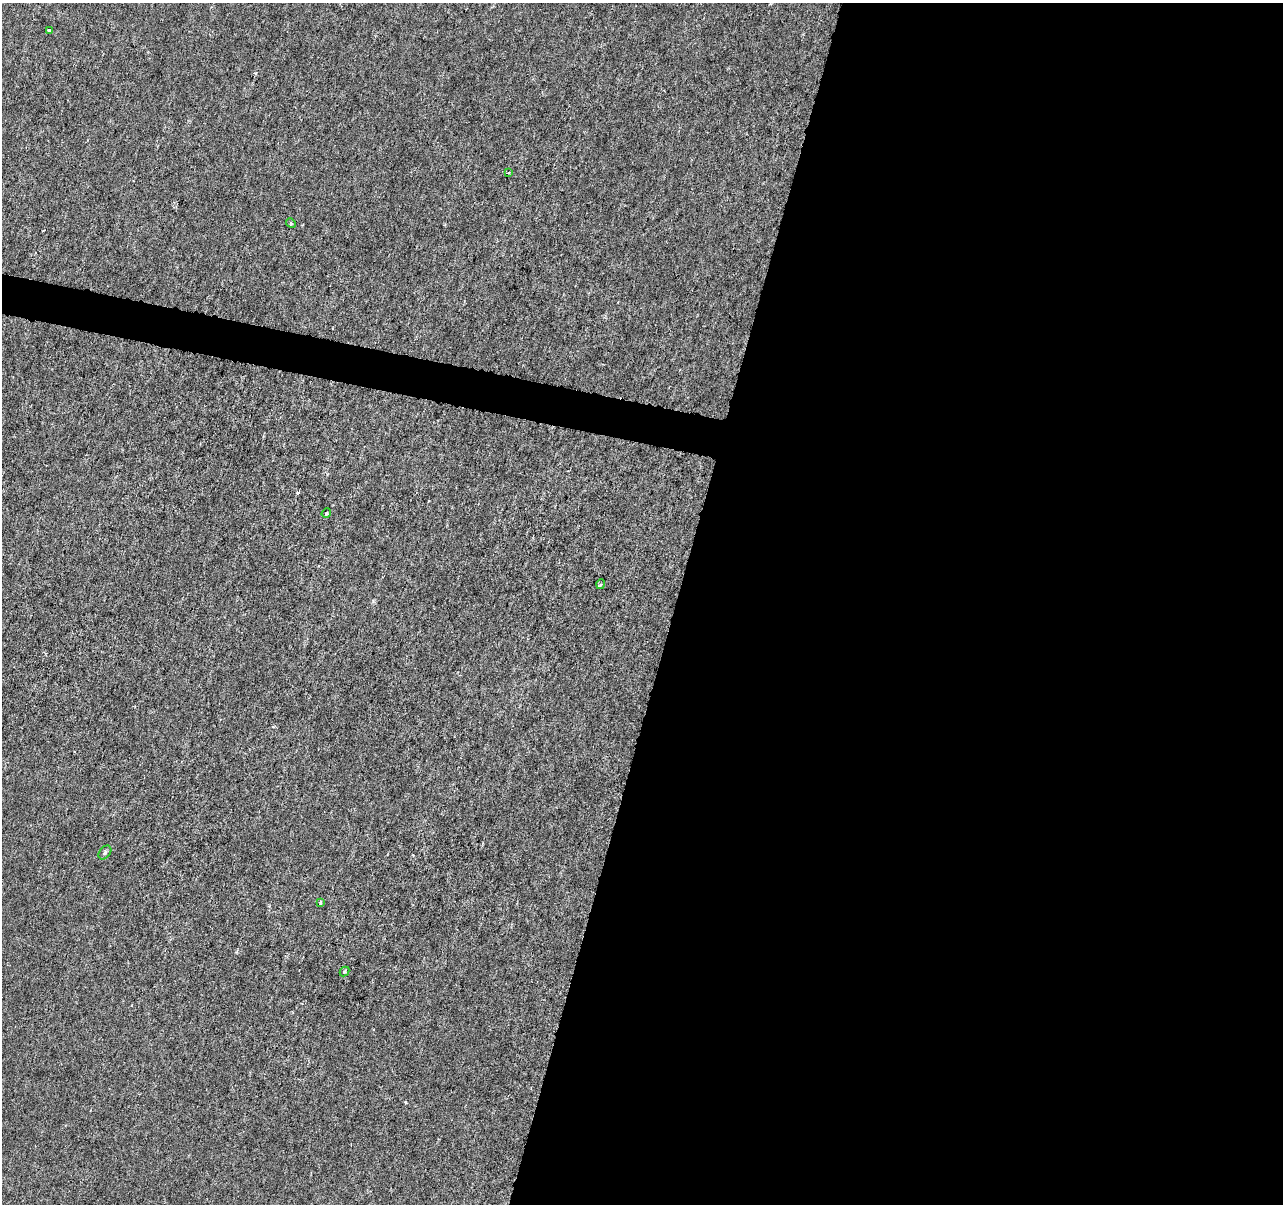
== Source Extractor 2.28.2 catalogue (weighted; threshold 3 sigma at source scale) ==
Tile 12 of 4 x 4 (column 4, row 3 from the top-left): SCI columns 3850-5130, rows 1486-2687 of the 5130 x 5314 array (HDU 1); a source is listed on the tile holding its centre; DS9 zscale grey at full resolution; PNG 1285 x 1206 px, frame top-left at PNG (2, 3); each listed source drawn as its Kron ellipse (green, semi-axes under 4 px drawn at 4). Shown black and unused: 49% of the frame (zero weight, under 3 of 6 exposures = <1% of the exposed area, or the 3 px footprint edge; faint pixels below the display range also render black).
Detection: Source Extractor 2.28.2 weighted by HDU 2 'WHT'; one run over the whole footprint, this tile lists its part. Background -1.39e-04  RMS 0.0012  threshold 0.0051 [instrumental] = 3 sigma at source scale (4.09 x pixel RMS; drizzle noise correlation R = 1.36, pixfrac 0.8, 0.0396/0.0396 arcsec/px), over >= 5 px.
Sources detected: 8; all 8 listed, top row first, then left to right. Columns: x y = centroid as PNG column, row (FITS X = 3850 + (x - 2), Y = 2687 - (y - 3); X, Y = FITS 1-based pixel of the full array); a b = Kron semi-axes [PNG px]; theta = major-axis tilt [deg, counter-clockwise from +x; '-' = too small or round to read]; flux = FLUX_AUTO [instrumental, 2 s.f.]
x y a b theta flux
49 30 3 3 - 0.39
509 173 4 2 - 0.092
291 223 5 4 - 0.15
326 513 5 4 - 0.16
601 584 5 3 - 0.14
105 853 8 5 50 0.24
320 902 4 3 - 0.21
344 971 5 3 - 0.15